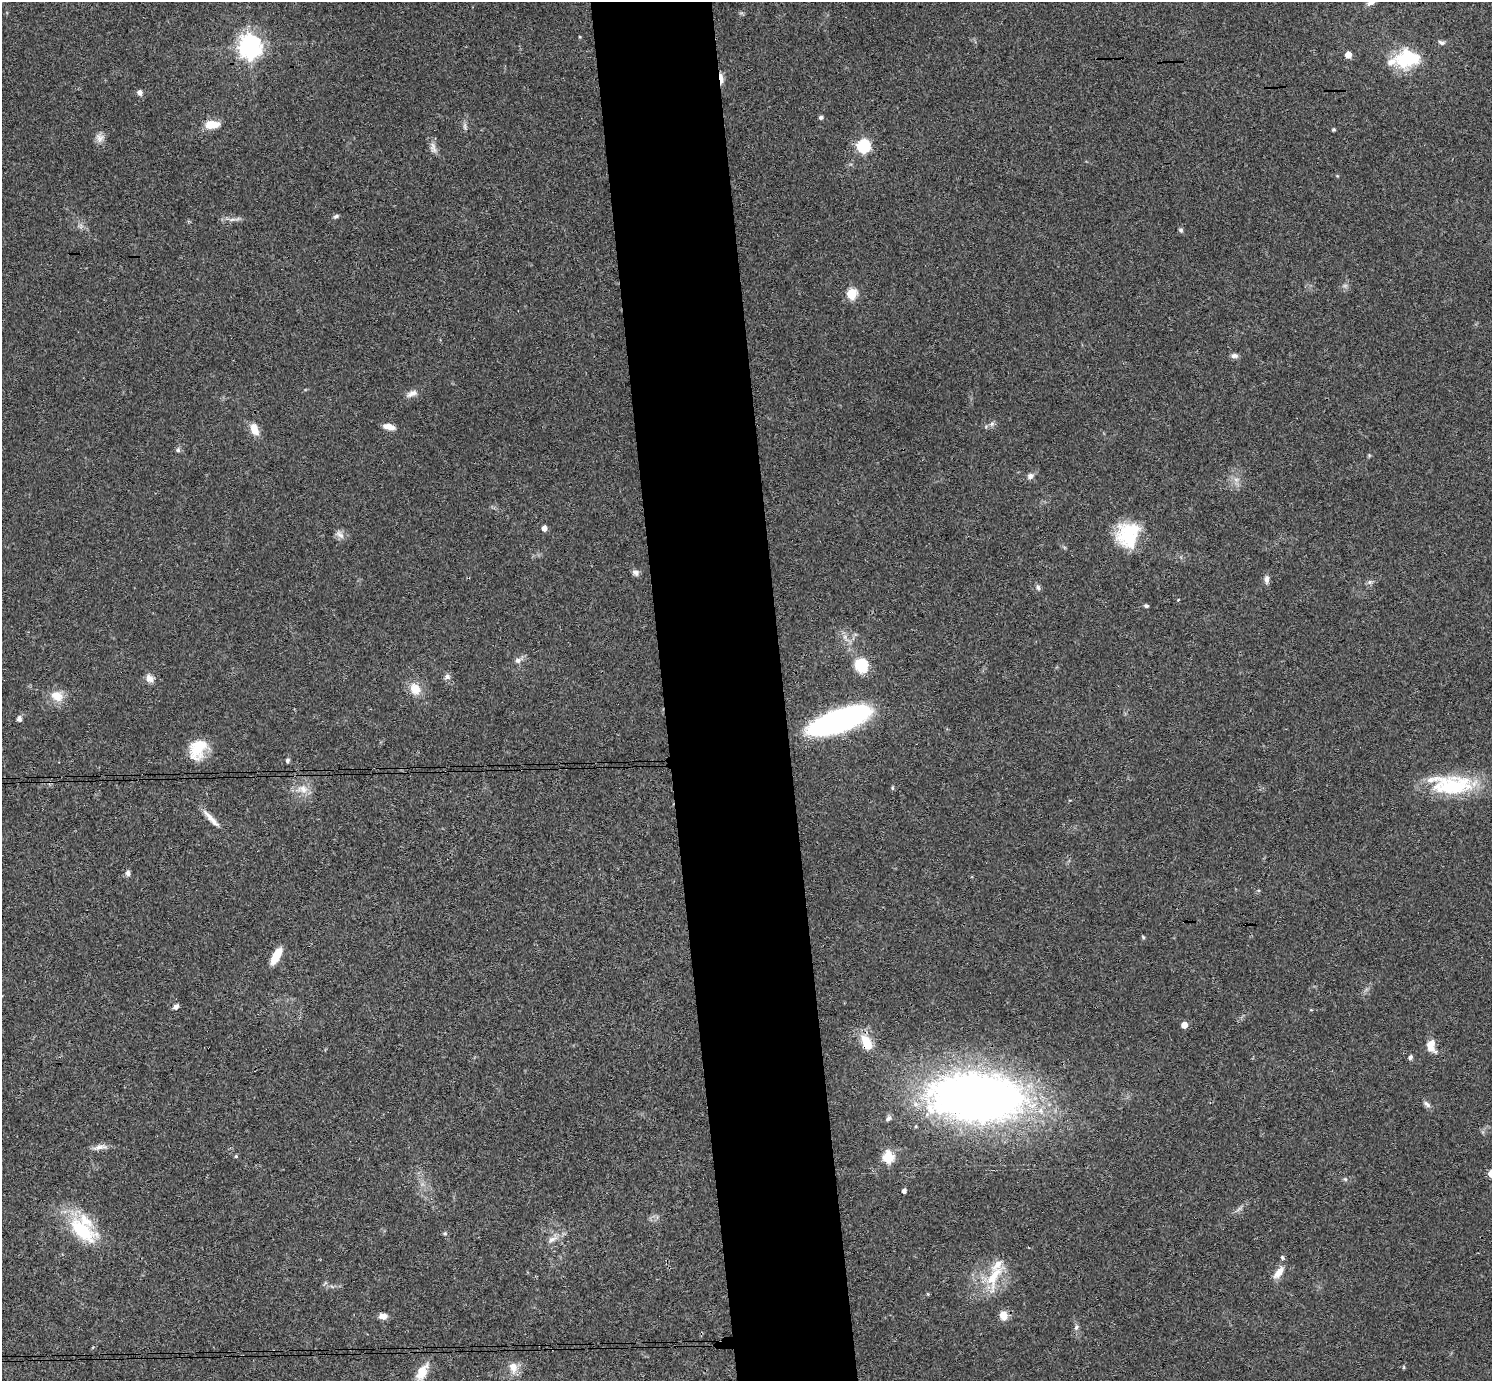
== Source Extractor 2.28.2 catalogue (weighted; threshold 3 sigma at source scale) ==
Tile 5 of 3 x 3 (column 2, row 2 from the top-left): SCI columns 1547-3036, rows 1617-2995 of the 4582 x 4510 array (HDU 1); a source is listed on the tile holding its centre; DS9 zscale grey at full resolution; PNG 1494 x 1383 px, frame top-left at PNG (2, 2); no overlay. Shown black and unused: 8% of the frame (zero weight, under 3 of 4 exposures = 6% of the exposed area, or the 3 px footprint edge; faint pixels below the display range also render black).
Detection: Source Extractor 2.28.2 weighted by HDU 2 'WHT'; one run over the whole footprint, this tile lists its part. Background 0.081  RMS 0.0058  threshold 0.026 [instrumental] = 3 sigma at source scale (4.5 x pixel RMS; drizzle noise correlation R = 1.50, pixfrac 1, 0.05/0.05 arcsec/px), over >= 5 px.
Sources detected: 83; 1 inside a brighter object's white glare — not listed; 4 inside a brighter listed object's ellipse — not listed separately; the other 78 listed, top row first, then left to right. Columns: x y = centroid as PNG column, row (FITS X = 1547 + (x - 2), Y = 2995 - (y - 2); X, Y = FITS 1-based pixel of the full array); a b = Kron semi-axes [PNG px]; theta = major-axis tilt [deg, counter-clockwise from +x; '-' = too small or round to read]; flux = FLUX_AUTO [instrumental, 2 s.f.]
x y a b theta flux
1371 2 13 7 30 2.9
1441 42 10 6 -20 1.7
250 46 8 7 - 460
1348 55 5 5 - 7.9
1408 59 29 23 -19 27
721 78 12 4 -80 5.3
140 92 6 6 - 2.3
821 117 5 5 - 1.1
212 124 16 9 4 9.2
465 126 11 4 86 1.6
1334 130 4 4 - 0.76
100 138 12 11 - 3.5
863 146 6 6 - 82
433 148 17 8 -80 3.4
336 216 8 5 23 1.1
232 219 11 4 11 1.9
1181 230 6 5 - 1
852 293 6 5 - 35
1234 356 9 6 -1 2.2
412 393 15 8 24 3.4
992 424 8 6 45 1.7
389 427 13 6 -14 5
254 429 15 9 -71 6.7
178 450 7 6 - 1.3
1369 455 5 5 - 0.66
1030 476 9 7 37 2.3
1236 479 7 5 -1 1.8
544 528 5 4 - 3.5
340 535 14 7 -42 2.9
1128 535 29 24 80 30
636 573 10 6 -32 2.2
1267 579 10 6 85 2.7
1370 582 6 6 - 1.4
1038 587 8 6 -72 1.3
1146 606 5 4 - 1.1
845 637 7 6 - 1.8
518 660 8 7 - 2.3
861 665 14 12 -69 18
447 677 8 7 - 2.1
150 678 12 9 -49 3.5
415 689 14 12 -61 8.9
57 696 18 13 -24 8.2
19 719 7 5 83 2
838 721 52 17 18 170
198 748 23 16 63 18
287 760 5 5 - 1.1
1451 785 55 23 -3 45
892 788 6 4 72 0.66
302 789 17 10 -13 6.4
211 818 30 6 -46 5.3
128 873 8 6 -87 1.7
1143 937 6 3 -46 0.71
276 956 18 7 61 11
176 1007 7 5 34 2.1
1184 1025 5 5 - 7
866 1042 19 11 -63 13
1431 1046 14 9 -83 7.3
1410 1057 6 4 72 1.5
976 1097 106 51 -2 400
1427 1104 11 6 -42 2
100 1147 23 6 9 3.5
236 1156 5 4 - 0.8
888 1157 6 6 - 46
1345 1179 6 4 -43 0.82
904 1191 4 4 - 2.3
1239 1209 9 3 45 1.3
82 1230 46 21 -38 34
445 1233 6 5 - 0.9
552 1239 14 7 24 3.9
1282 1258 6 5 - 0.95
1279 1273 17 8 52 5.9
994 1276 44 17 67 21
1003 1315 11 9 -85 5.6
383 1316 9 6 -2 3.8
1076 1327 9 6 58 1.5
513 1367 15 11 -79 5.8
1404 1367 6 3 72 0.57
422 1372 22 11 61 10
Overlapping masked pixels (flux is a lower limit): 2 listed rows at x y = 721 78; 866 1042
Isophote crosses this tile's border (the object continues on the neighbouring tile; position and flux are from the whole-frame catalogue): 1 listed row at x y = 1371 2